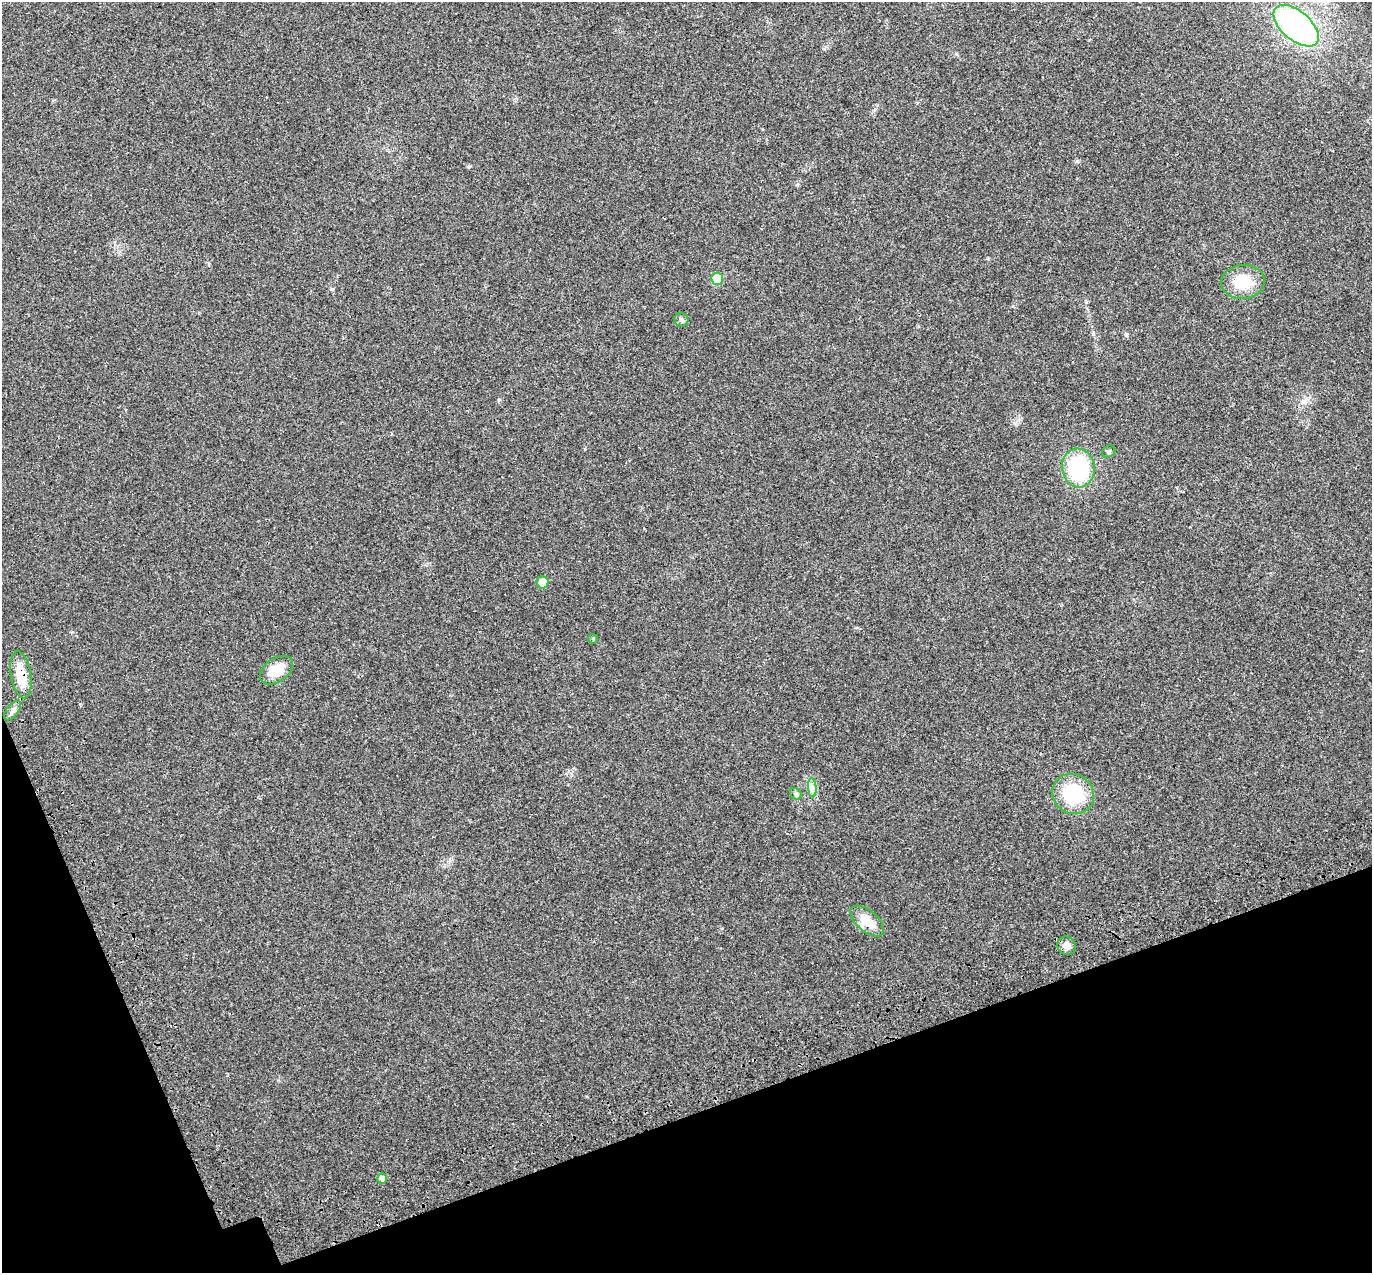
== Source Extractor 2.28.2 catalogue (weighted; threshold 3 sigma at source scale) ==
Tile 14 of 4 x 4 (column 2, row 4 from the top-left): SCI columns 1483-2852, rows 219-1489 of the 5707 x 5572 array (HDU 1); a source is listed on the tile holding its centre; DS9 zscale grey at full resolution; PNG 1374 x 1275 px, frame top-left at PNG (2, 2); each listed source drawn as its Kron ellipse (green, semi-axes under 4 px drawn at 4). Shown black and unused: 17% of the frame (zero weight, under 3 of 4 exposures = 9% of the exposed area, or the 3 px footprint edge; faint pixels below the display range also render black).
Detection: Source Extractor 2.28.2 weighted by HDU 2 'WHT'; one run over the whole footprint, this tile lists its part. Background 0.0222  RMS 0.003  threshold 0.0135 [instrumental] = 3 sigma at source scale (4.5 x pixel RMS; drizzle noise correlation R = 1.50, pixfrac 1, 0.0396/0.0396 arcsec/px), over >= 5 px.
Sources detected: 18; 1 inside a brighter listed object's ellipse — not listed separately; the other 17 listed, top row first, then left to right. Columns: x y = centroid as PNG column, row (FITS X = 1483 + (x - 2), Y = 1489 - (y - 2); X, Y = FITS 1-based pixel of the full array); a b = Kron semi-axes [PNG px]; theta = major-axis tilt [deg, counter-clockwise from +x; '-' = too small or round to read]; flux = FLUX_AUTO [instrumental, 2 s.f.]
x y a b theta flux
1296 26 27 14 -41 81
717 279 6 6 - 12
1243 282 22 17 4 9.3
681 320 7 7 - 0.72
1109 451 7 5 36 0.54
1078 468 19 16 -83 30
542 582 6 6 - 4.6
593 639 5 5 - 0.33
276 670 18 11 35 7
21 675 24 10 -81 7.5
12 711 11 6 51 1.1
812 788 9 4 -85 0.99
796 794 6 5 - 0.58
1073 794 21 19 -32 18
867 921 20 10 -41 5.5
1067 946 10 8 -35 1.8
382 1179 5 5 - 1.4
Overlapping masked pixels (flux is a lower limit): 2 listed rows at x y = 21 675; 867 921
Isophote crosses this tile's border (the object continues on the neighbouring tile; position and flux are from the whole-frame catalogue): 1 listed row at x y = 1296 26
Unlisted compact peaks at least as high as the median listed source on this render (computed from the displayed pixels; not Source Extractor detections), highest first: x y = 1126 334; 1077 161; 1093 334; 469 167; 1086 302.